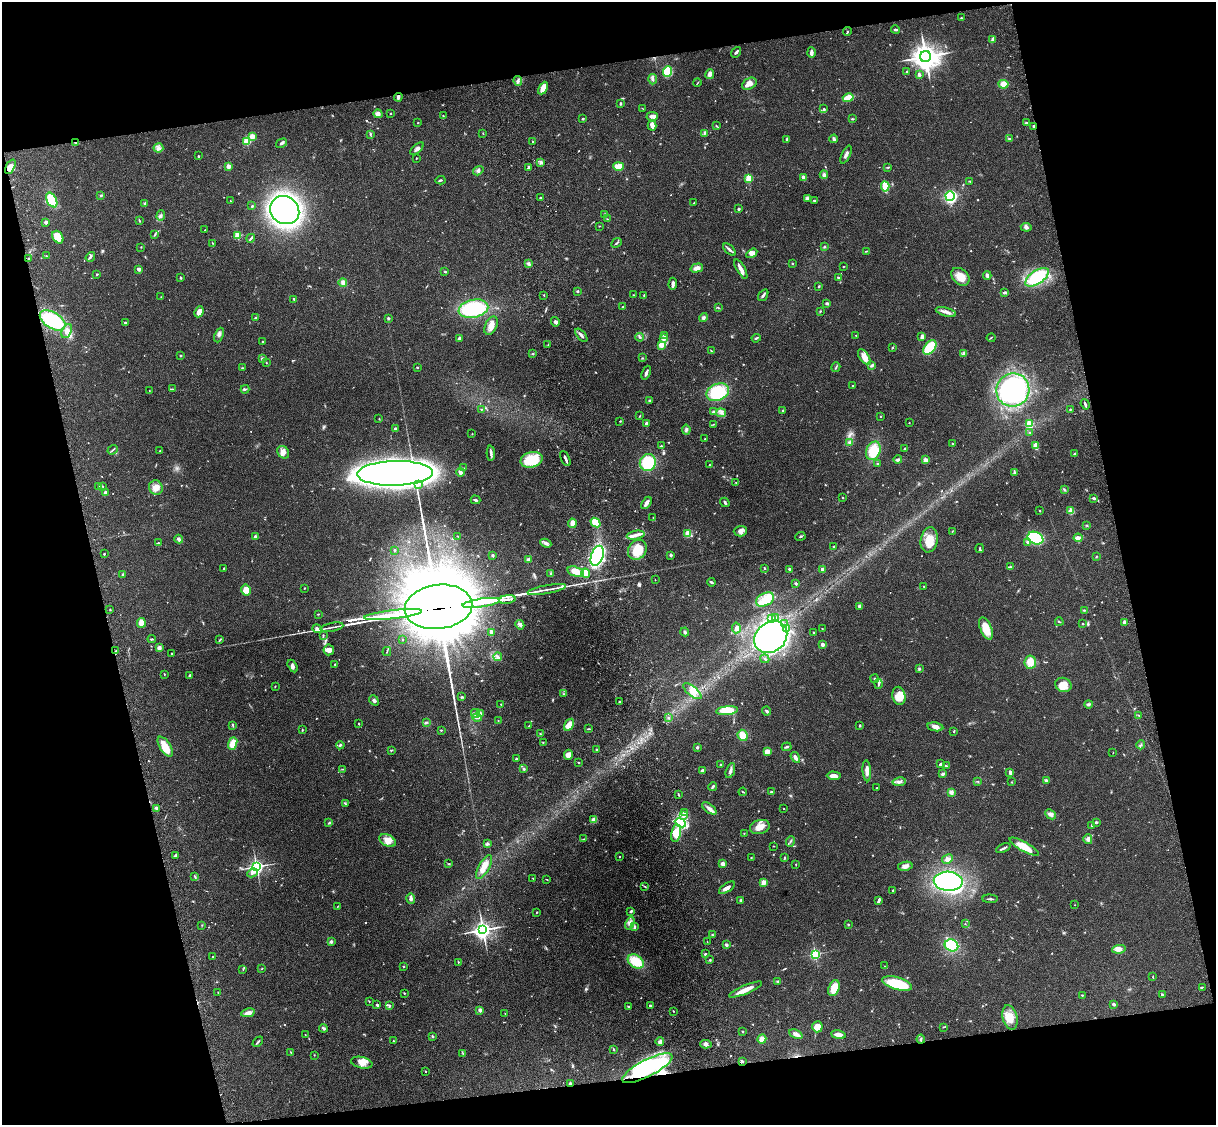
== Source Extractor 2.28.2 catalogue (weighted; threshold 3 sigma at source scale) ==
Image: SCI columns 121-4973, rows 273-4763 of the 5091 x 4922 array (HDU 1 of 3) = the unmasked area's bounding box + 8 px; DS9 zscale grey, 4 x 4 block average (1 PNG px = mean of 4 x 4 image px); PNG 1218 x 1127 px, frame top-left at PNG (2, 2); each listed source drawn as its Kron ellipse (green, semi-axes under 4 px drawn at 4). Shown black and unused: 26% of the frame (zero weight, under 3 of 4 exposures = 6% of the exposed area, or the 3 px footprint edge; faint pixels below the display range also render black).
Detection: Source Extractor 2.28.2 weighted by HDU 2 'WHT'. Background 0.0869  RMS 0.0062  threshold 0.0277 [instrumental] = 3 sigma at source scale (4.5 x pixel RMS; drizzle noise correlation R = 1.50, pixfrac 1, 0.05/0.05 arcsec/px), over >= 5 px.
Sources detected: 775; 9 too faint to see at this stretch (4 x 4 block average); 9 inside a brighter object's white glare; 1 cosmic-ray / hot-pixel residue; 5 long thin detections or spike segments (spike, bleed or trail) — neither listed nor drawn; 14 coinciding with a brighter row at this scale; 34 inside a brighter listed object's ellipse — not listed separately; of the other 703, all 500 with FLUX_AUTO >= 1.69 (the completeness limit of this list) listed and drawn (203 fainter detections not listed), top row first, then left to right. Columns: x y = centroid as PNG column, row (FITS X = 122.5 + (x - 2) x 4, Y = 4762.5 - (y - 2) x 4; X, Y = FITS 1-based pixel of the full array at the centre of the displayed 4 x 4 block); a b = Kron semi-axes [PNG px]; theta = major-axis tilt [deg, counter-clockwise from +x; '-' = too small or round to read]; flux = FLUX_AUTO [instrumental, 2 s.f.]
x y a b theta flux
961 18 2 2 - 8.4
895 30 4 2 - 6.7
847 32 4 2 - 4.5
993 39 4 3 - 13
736 52 6 2 50 7.6
811 53 5 2 - 18
925 57 5 5 - 3800
667 71 5 4 - 94
907 71 2 2 - 3.1
710 74 5 3 - 18
919 75 4 3 - 5.1
653 79 5 2 - 7.1
518 81 5 2 - 7.6
697 83 4 2 - 2.5
749 84 8 5 28 24
1003 84 5 4 - 32
543 88 7 3 62 43
398 97 4 2 - 9.9
848 98 5 3 - 72
620 103 2 2 - 12
642 108 3 2 - 1.7
824 109 2 2 - 3.2
390 113 2 2 - 2.2
378 114 5 4 - 15
443 116 2 2 - 2.4
652 116 6 3 -1 16
582 119 3 2 - 2.9
853 119 3 2 - 3.1
418 123 2 2 - 5.8
1026 123 2 2 - 6.3
716 125 3 2 - 2.1
652 126 5 3 - 23
1033 126 2 2 - 4.5
483 133 2 2 - 1.8
704 133 3 2 - 3.7
370 134 3 2 - 3.8
252 136 2 2 - 120
787 139 2 2 - 9.1
834 139 4 3 - 7.1
1009 139 3 2 - 2.9
247 141 2 2 - 210
532 142 2 2 - 1.9
76 143 2 2 - 3.8
281 143 6 2 32 8.4
158 148 5 4 - 13
417 149 8 3 43 12
846 155 10 2 65 12
198 156 2 2 - 3.6
416 158 2 2 - 1.8
541 162 4 3 - 7.4
229 166 2 2 - 68
618 166 5 2 - 89
10 167 8 4 64 21
528 167 4 2 - 7.5
887 167 4 2 - 2.7
478 171 5 3 - 8.6
824 175 4 3 - 8.5
749 178 2 2 - 210
803 178 3 2 - 17
440 180 5 2 - 4.5
970 181 3 2 - 2.8
885 186 5 3 - 100
101 195 3 2 - 3.9
950 196 5 4 - 400
540 198 2 2 - 8.7
808 199 4 2 - 5.4
52 200 8 5 -61 82
814 200 2 2 - 6.1
230 201 2 2 - 1.9
694 203 3 2 - 2.8
145 204 3 2 - 8.8
252 206 2 2 - 13
739 209 2 2 - 5.8
285 210 15 13 -34 1300
605 215 3 2 - 3.9
161 216 5 3 - 6.6
607 219 2 2 - 1.8
139 220 4 2 - 3
46 222 2 2 - 38
599 226 2 2 - 1.8
1026 227 5 4 - 11
205 230 2 2 - 2.8
155 235 4 2 - 3
238 235 2 2 - 200
58 237 7 5 -56 56
251 238 4 2 - 4.7
212 243 2 2 - 2.1
617 243 5 2 - 4.8
141 247 2 2 - 1.8
824 247 2 2 - 2.6
729 250 7 2 -45 10
866 251 3 2 - 2.4
752 253 6 4 33 15
47 256 3 2 - 2.2
90 257 5 2 - 5.6
29 259 2 2 - 3.8
792 263 3 2 - 3.2
529 264 4 3 - 6.4
843 267 2 2 - 2
697 268 6 4 16 17
139 269 3 2 - 17
741 269 11 2 -60 28
445 272 2 2 - 9.6
97 275 2 2 - 1.8
987 275 4 3 - 11
180 277 3 2 - 3.9
838 277 4 2 - 3.1
960 277 10 7 -44 48
1037 277 13 6 33 200
343 283 4 3 - 8
673 284 6 3 88 10
819 286 2 2 - 3.2
578 291 3 2 - 4.2
1005 292 4 2 - 15
544 295 2 2 - 2.5
633 295 2 2 - 1.8
644 295 2 2 - 2.1
763 295 6 2 56 8.2
161 297 2 2 - 2
294 299 4 2 - 4.2
827 303 2 2 - 8.8
623 307 2 2 - 4.3
718 308 3 2 - 2.4
473 309 15 9 12 260
820 311 2 2 - 2.8
199 312 6 3 65 38
946 312 10 3 -15 17
704 317 5 3 - 6.9
255 318 3 2 - 5.7
388 318 2 2 - 18
53 320 14 8 -32 220
555 322 5 3 - 8.5
125 323 2 2 - 11
491 326 10 5 63 26
67 331 7 5 65 19
219 335 7 3 68 8.7
581 335 8 2 -50 11
664 335 4 2 - 3.6
856 335 2 2 - 1.8
640 337 4 2 - 5.6
922 337 4 3 - 13
459 338 3 2 - 9.4
756 338 4 2 - 5.5
991 338 4 2 - 3.1
664 339 4 3 - 8.9
262 342 2 2 - 5.2
548 345 2 2 - 1.9
661 345 2 2 - 100
892 348 3 2 - 2.5
930 348 8 5 50 130
711 351 3 2 - 3
533 354 2 2 - 3.2
964 354 4 3 - 9.8
180 355 2 2 - 3
864 357 9 4 -54 34
262 358 4 3 - 5.7
642 358 3 2 - 2.4
266 362 2 2 - 1.7
872 365 4 2 - 6.6
417 367 3 2 - 2.7
836 367 5 2 - 4.5
242 368 3 2 - 3.5
646 373 7 2 68 12
853 386 2 2 - 2.3
172 389 2 2 - 2
245 389 4 2 - 4.7
149 390 2 2 - 1.8
1013 390 17 16 - 610
718 392 12 8 23 180
649 400 3 2 - 3.3
1085 404 5 2 - 8.2
481 409 2 2 - 2.4
1070 409 2 2 - 2.9
782 411 2 2 - 2.1
713 412 3 2 - 5.7
721 413 5 2 - 8.8
640 416 3 2 - 2.9
880 416 2 2 - 2
379 419 2 2 - 2.2
620 421 3 2 - 2.2
646 423 2 2 - 10
909 423 2 2 - 2.1
714 424 3 2 - 2
1029 424 2 2 - 210
395 429 2 2 - 29
686 430 5 3 - 7.4
1030 433 2 2 - 2.1
472 434 2 2 - 1.7
705 439 2 2 - 2.2
850 443 2 2 - 1.9
952 444 2 2 - 2.1
661 446 2 2 - 2.9
1036 446 4 3 - 38
905 448 3 2 - 4.1
113 450 5 2 - 4.8
160 451 2 2 - 4.3
873 451 9 7 66 98
283 452 7 5 -49 19
491 453 7 2 -88 9.3
1075 454 3 2 - 4.7
565 459 8 2 -64 12
531 460 11 7 15 150
898 460 4 3 - 6.4
925 460 2 2 - 78
648 463 8 8 - 160
877 464 3 2 - 2.1
709 465 2 2 - 2.4
464 468 4 2 - 2.8
461 472 4 3 - 16
1014 472 3 2 - 6.7
395 473 38 12 1 4500
736 483 3 2 - 2.2
418 484 4 3 - 7.6
99 486 3 2 - 3.9
102 486 3 2 - 2.4
156 488 7 7 - 27
1064 489 3 2 - 3.2
105 493 3 2 - 9.1
843 497 2 2 - 2.1
1094 498 3 2 - 7.1
475 500 5 2 - 6
725 502 5 2 - 5.8
646 503 7 2 57 22
1040 511 2 2 - 2.2
1071 511 2 2 - 150
653 517 2 2 - 1.8
595 522 5 4 - 66
572 523 5 3 - 38
1087 525 2 2 - 2.2
740 531 6 5 - 15
952 532 2 2 - 1.8
688 533 3 3 - 34
636 535 9 3 9 19
458 536 3 2 - 2.3
800 536 5 2 - 4.7
255 537 2 2 - 37
1035 538 8 6 -22 270
1078 538 4 3 - 20
179 539 4 3 - 10
929 540 12 8 79 54
1027 542 3 2 - 6
158 543 3 2 - 4.2
546 543 6 4 -25 12
834 547 3 2 - 2.9
980 549 4 2 - 3.6
395 550 2 2 - 12
637 550 10 8 55 83
104 554 2 2 - 3
493 555 2 2 - 24
671 555 2 2 - 27
597 556 10 6 71 380
1096 557 2 2 - 2.5
528 560 3 3 - 6.8
1011 567 3 3 - 3.8
224 568 3 2 - 2.7
765 568 2 2 - 2.9
790 569 3 2 - 7.6
822 569 3 3 - 10
575 572 8 5 -15 40
551 573 3 2 - 4.1
586 573 5 4 - 38
123 575 2 2 - 4.6
655 580 2 2 - 2.9
711 582 4 2 - 6
796 583 4 2 - 3.9
923 586 2 2 - 2
304 588 2 2 - 2.1
547 589 19 2 10 19
246 590 5 4 - 37
507 599 8 2 8 1300
765 600 9 6 26 53
481 603 19 2 8 13000
860 606 3 3 - 14
438 607 34 22 7 65000
110 610 2 2 - 2.6
1084 610 3 2 - 2.7
318 614 3 2 - 2.2
393 614 29 2 7 20000
776 618 3 2 - 3.7
771 619 3 2 - 4.9
1059 622 4 2 - 3.4
1124 622 3 2 - 10
141 623 5 4 - 38
784 624 2 2 - 3.1
1083 624 3 2 - 2.5
520 625 5 3 - 11
332 627 11 2 11 9.6
736 628 5 4 - 13
787 628 3 2 - 5.5
822 628 2 2 - 1.9
986 628 12 5 -66 65
317 629 5 3 - 12
491 632 4 3 - 8.4
685 632 4 3 - 5.8
814 633 3 2 - 2.6
323 635 3 2 - 2.8
771 637 18 14 42 680
152 639 4 2 - 3.8
403 639 2 2 - 4.5
220 640 4 2 - 3.5
822 644 2 2 - 56
159 648 3 2 - 21
329 650 5 5 - 20
116 651 3 2 - 2.7
387 651 4 2 - 3.1
171 654 2 2 - 2.4
498 657 4 3 - 9.6
765 659 4 2 - 3.1
1030 662 7 5 83 53
335 664 2 2 - 2.8
293 666 7 3 -61 11
919 669 2 2 - 3.4
164 674 2 2 - 1.8
190 675 2 2 - 6.7
875 679 4 3 - 5.4
878 684 5 2 - 5.5
1063 685 8 7 - 56
275 686 3 2 - 1.9
692 691 11 4 -40 29
564 694 3 2 - 2.8
899 696 9 6 -78 47
462 697 3 2 - 3.5
374 700 5 3 - 8.7
619 701 2 2 - 10
501 704 2 2 - 2.1
1088 704 4 2 - 8.2
727 711 11 4 5 66
767 711 4 2 - 6.2
475 713 4 3 - 8.7
481 713 2 2 - 1.7
1138 715 2 2 - 1.9
477 718 4 2 - 6.4
669 718 3 2 - 3.2
498 721 2 2 - 1.8
426 723 3 2 - 2.2
359 724 2 2 - 3.6
233 725 3 2 - 3.7
569 725 6 3 58 42
528 726 4 2 - 2.5
860 726 3 2 - 3.2
935 727 8 3 -10 15
588 729 3 2 - 2.8
302 730 3 2 - 2.5
441 730 2 2 - 2.3
954 731 3 2 - 2.8
540 734 2 2 - 2.4
743 735 6 5 - 43
543 742 2 2 - 1.9
233 744 6 4 71 46
340 745 4 2 - 5.1
1141 745 5 2 - 4.9
165 747 11 5 -57 67
697 747 2 2 - 26
787 747 5 2 - 4.8
391 750 4 2 - 3
596 750 2 2 - 4.9
767 752 2 2 - 34
1113 753 2 2 - 1.8
568 755 5 4 - 23
795 757 5 2 - 16
516 759 3 2 - 5.7
578 763 3 2 - 2.5
720 764 2 2 - 2.2
940 764 3 2 - 6.5
946 766 3 2 - 3.7
343 769 4 2 - 2.4
524 769 3 3 - 5.2
702 770 4 2 - 8.9
730 771 8 3 71 11
867 771 10 3 -85 21
1010 772 4 2 - 8.8
943 774 3 2 - 9.5
834 776 7 3 -5 29
1046 780 3 3 - 5.6
978 781 2 2 - 2.1
899 782 7 3 10 13
1011 782 2 2 - 1.8
713 787 4 2 - 7.3
877 788 3 2 - 1.7
743 792 4 2 - 3
771 792 2 2 - 4.5
951 792 4 3 - 11
678 794 3 2 - 3.7
346 804 2 2 - 1.7
157 808 3 2 - 4.5
709 808 8 4 -37 15
784 809 2 2 - 1.9
684 813 4 2 - 5.2
1050 814 6 4 -44 14
683 816 3 3 - 9
594 820 3 3 - 24
1096 822 2 2 - 6.2
329 823 4 2 - 3.3
680 823 6 4 -24 170
1091 825 3 2 - 2.9
760 827 10 7 17 34
676 833 8 5 79 75
744 833 2 2 - 4.2
584 839 3 2 - 2
1088 839 5 3 - 10
387 840 9 5 -28 26
790 842 5 2 - 4.4
488 844 2 2 - 2.7
773 846 3 2 - 1.9
1024 847 16 4 -29 65
1003 848 7 2 24 8.5
175 855 3 2 - 7.9
619 857 2 2 - 6.7
751 858 2 2 - 1.9
784 858 3 2 - 3.5
947 859 6 3 28 10
449 864 3 2 - 3.1
723 864 3 3 - 19
796 864 3 2 - 2.1
905 866 7 4 11 15
256 867 3 3 - 1000
484 867 13 5 60 30
252 873 5 3 - 9.7
195 877 2 2 - 1.9
533 878 2 2 - 1.7
546 879 3 2 - 2.1
948 881 14 9 -3 690
763 882 2 2 - 110
645 886 3 2 - 2.5
727 888 9 4 34 17
893 890 3 2 - 2.3
411 898 5 3 - 11
990 899 7 2 -2 6.2
741 900 3 2 - 3.4
879 900 4 2 - 13
1075 905 2 2 - 2.4
338 906 2 2 - 1.7
631 911 3 2 - 6.7
537 912 3 2 - 2
630 923 7 4 69 15
848 924 2 2 - 2.9
965 924 2 2 - 2.5
202 925 2 2 - 2.2
634 927 4 2 - 7.4
483 930 3 3 - 1600
712 935 3 2 - 2.5
331 942 3 3 - 8.3
707 942 2 2 - 1.7
726 945 3 2 - 8.4
951 945 7 6 - 130
1119 949 7 4 8 15
705 954 2 2 - 15
815 954 2 2 - 630
213 956 2 2 - 2.9
710 960 2 2 - 4
636 961 9 6 -32 97
458 962 2 2 - 2.7
403 966 2 2 - 2.6
885 966 2 2 - 1.7
243 969 3 2 - 2.2
262 969 3 2 - 2.3
1153 977 2 2 - 2.7
778 981 3 2 - 3.3
897 984 15 6 -15 170
1202 987 2 2 - 2.7
834 988 8 5 71 59
746 989 17 3 23 43
218 992 2 2 - 1.7
404 993 3 2 - 2.4
1082 995 2 2 - 2.3
1162 995 3 2 - 4.3
369 1001 2 2 - 2.2
1114 1004 4 3 - 5.6
377 1005 3 2 - 5.6
389 1005 3 2 - 3.3
650 1006 2 2 - 20
629 1007 4 2 - 2.7
480 1010 2 2 - 42
673 1011 2 2 - 2.7
248 1013 7 3 12 21
505 1014 2 2 - 1.9
1010 1017 12 7 -76 44
817 1027 5 5 - 41
943 1027 3 2 - 2.4
323 1028 4 2 - 9.1
743 1032 3 2 - 2.4
796 1034 7 3 -24 18
305 1035 2 2 - 2.1
838 1035 7 3 -9 21
432 1036 2 2 - 4.3
762 1039 4 3 - 28
921 1039 4 2 - 4.3
393 1041 2 2 - 1.8
660 1041 4 4 - 9.1
258 1042 6 2 45 5.4
706 1044 6 4 -3 11
614 1050 3 2 - 2.8
291 1053 3 2 - 1.9
463 1053 3 2 - 2.6
314 1055 2 2 - 1.8
742 1061 3 3 - 4.1
362 1063 11 5 -12 30
647 1068 28 8 27 590
425 1071 2 2 - 2.5
570 1084 2 2 - 13
Overlapping masked pixels (flux is a lower limit): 7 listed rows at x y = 398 97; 76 143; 481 603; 438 607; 393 614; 647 1068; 570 1084
Diffuse or blended objects may show on this block-average render without a row.